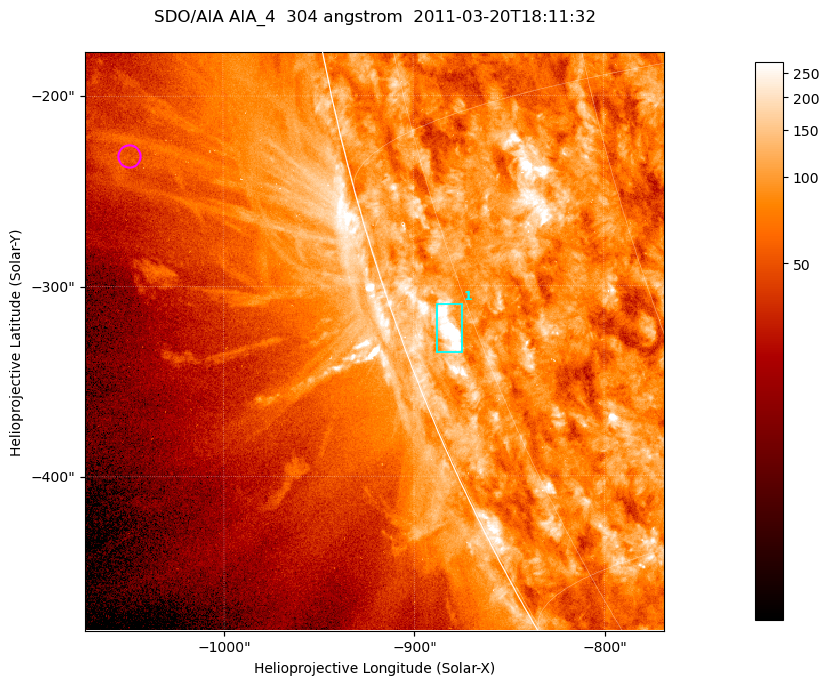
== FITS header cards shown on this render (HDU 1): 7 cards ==
TELESCOP= 'SDO/AIA '           / For AIA: SDO/AIA
INSTRUME= 'AIA_4   '           / For AIA: AIA_ATA1, AIA_ATA2, AIA_ATA3 or AIA_AT
WAVELNTH=                  304 / [angstrom] Wavelength
WAVEUNIT= 'angstrom'           / Wavelength unit: angstrom
DATE-OBS= '2011-03-20T18:11:32.127' / [ISO] Date when observation started; ISO 8
CTYPE1  = 'HPLN-TAN'           / CTYPE1; Typically HPLN
CTYPE2  = 'HPLT-TAN'           / CTYPE2; Typically HPLT

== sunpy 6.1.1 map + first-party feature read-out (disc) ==
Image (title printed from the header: SDO/AIA AIA_4  304 angstrom  2011-03-20T18:11:32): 507 x 507 px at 0.6 arcsec/px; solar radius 964 arcsec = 1606 px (partial field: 1.4% of the solar disc is inside the frame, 44% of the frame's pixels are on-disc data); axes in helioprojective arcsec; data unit not stated in the header (colour bar unlabelled)
Orientation: roll -0.132 deg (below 1 deg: not rotated)
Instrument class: DISC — disc imager (sunpy class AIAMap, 304 A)
Bright regions (active regions / flare kernels): reference = the on-disc median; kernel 5 px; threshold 5 sigma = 150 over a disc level ~85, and >= 1.15x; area >= 257 px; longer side >= 6 px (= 3.6 arcsec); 1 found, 1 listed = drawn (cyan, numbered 1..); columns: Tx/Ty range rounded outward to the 2 arcsec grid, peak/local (2 s.f.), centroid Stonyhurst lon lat
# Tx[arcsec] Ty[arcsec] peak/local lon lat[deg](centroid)
1 -888..-874 -336..-308 5.6 -78 -21
Off-limb structures (1.02-1.3 R_sun): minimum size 128 px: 13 found; the strongest spans PA ~100..105 deg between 1.08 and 1.14 R_sun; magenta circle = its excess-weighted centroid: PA ~100 deg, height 1.11 R_sun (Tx ~-1050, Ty ~-232 arcsec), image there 1.7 x the reference